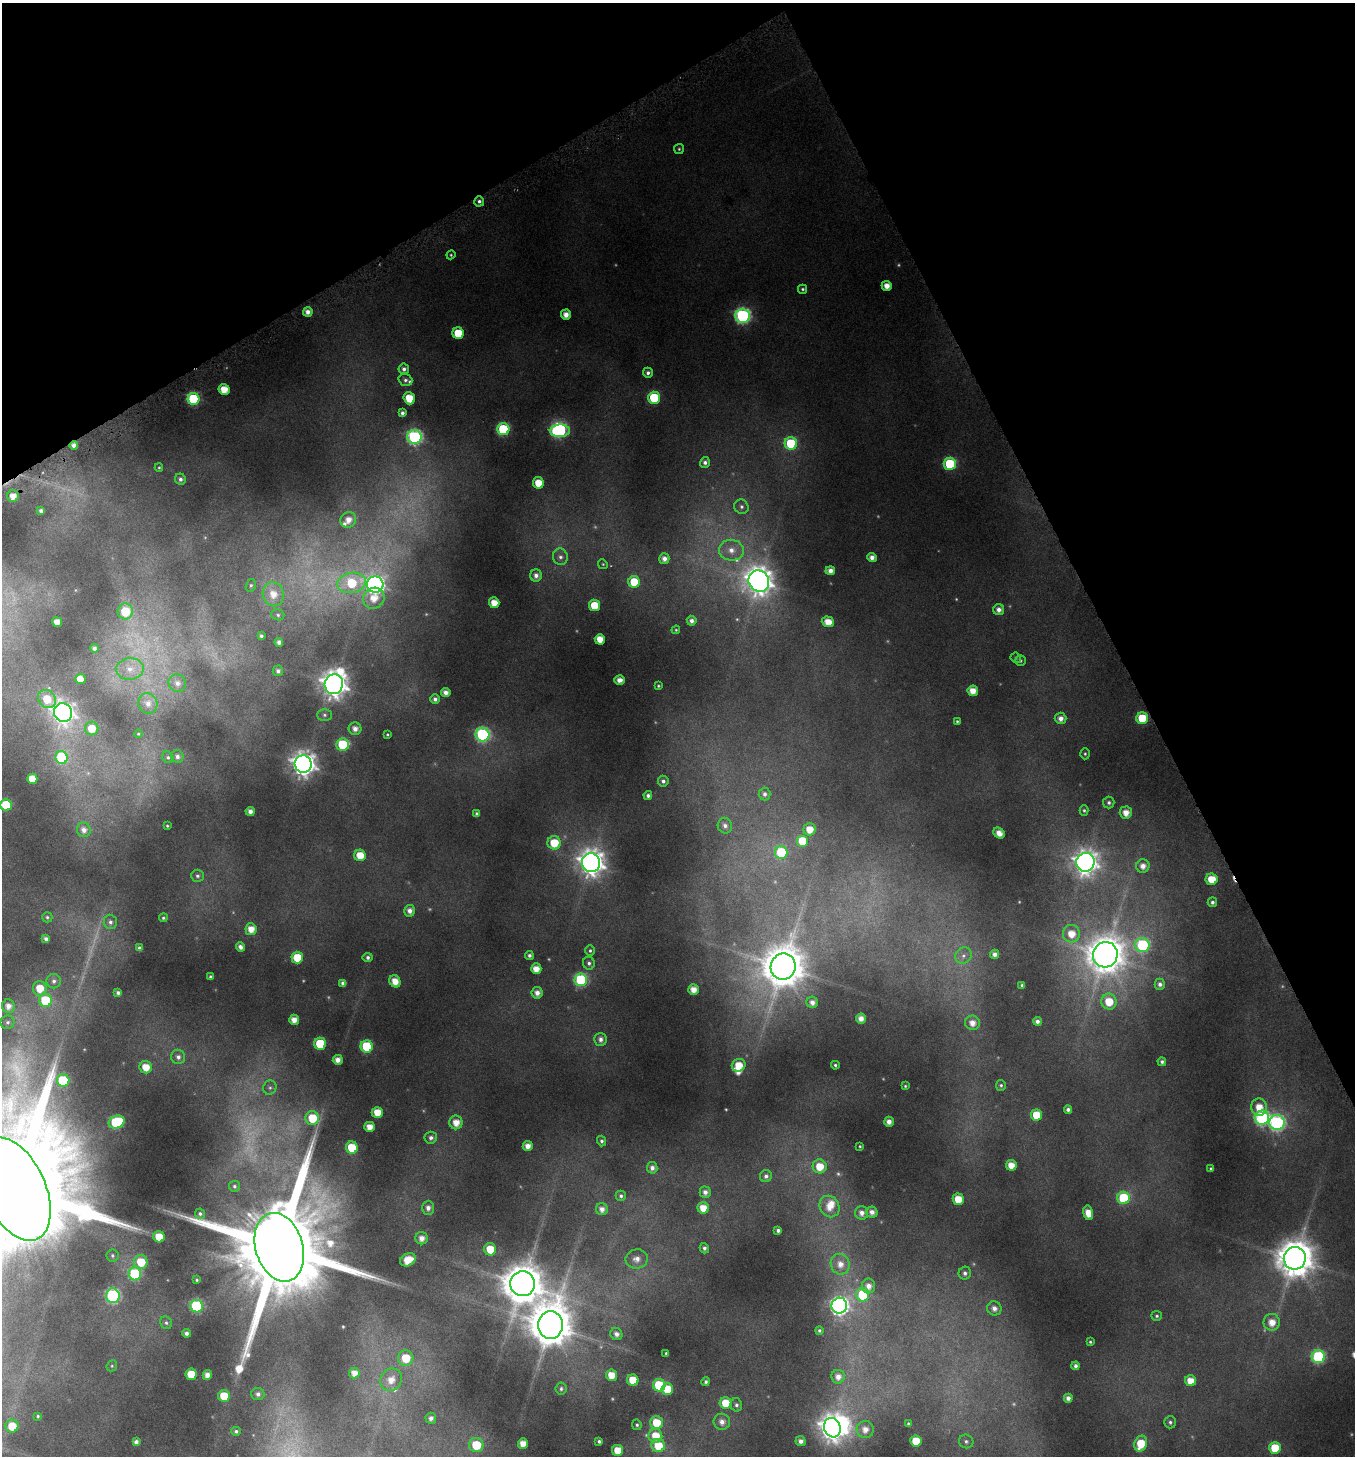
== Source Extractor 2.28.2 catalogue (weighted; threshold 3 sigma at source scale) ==
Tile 3 of 4 x 4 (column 3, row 1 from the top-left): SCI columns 2899-4251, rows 4367-5820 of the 5721 x 5858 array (HDU 1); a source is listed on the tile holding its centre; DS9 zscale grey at full resolution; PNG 1357 x 1458 px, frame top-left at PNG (2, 3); each listed source drawn as its Kron ellipse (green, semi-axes under 4 px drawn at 4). Shown black and unused: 26% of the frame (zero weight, under 4 of 8 exposures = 2% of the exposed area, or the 3 px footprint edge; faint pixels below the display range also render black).
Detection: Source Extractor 2.28.2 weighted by HDU 2 'WHT'; one run over the whole footprint, this tile lists its part. Background 0.0959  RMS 0.01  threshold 0.0408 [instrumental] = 3 sigma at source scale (4.09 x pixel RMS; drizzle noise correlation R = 1.36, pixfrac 0.8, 0.0396/0.0396 arcsec/px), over >= 5 px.
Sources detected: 309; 26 too faint to see at this stretch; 2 inside a brighter object's white glare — neither listed nor drawn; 5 inside a brighter listed object's ellipse — not listed separately; the other 276 listed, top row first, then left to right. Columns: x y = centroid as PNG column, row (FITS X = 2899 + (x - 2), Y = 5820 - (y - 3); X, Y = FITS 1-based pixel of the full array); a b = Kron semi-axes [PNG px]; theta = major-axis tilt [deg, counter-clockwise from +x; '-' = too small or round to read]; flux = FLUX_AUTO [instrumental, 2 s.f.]
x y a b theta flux
679 149 5 5 - 1.3
479 201 5 5 - 2.4
451 255 4 4 - 1.1
887 286 5 5 - 9.3
803 289 4 4 - 1.6
308 312 5 4 - 5.9
566 315 5 5 - 7.9
743 316 7 7 - 220
458 333 5 5 - 29
404 369 5 5 - 3.3
648 373 5 5 - 3
405 380 7 5 -18 2.4
224 389 5 5 - 15
409 398 6 5 - 18
654 398 6 6 - 52
193 399 6 6 - 84
402 413 4 4 - 3
503 429 6 6 - 86
560 431 10 6 1 130
414 437 7 7 - 200
791 443 6 6 - 62
74 445 4 4 - 6.2
705 462 5 5 - 3.1
950 464 6 6 - 62
159 468 4 3 - 1
180 479 6 5 - 3.1
538 483 6 5 - 18
13 496 6 5 - 9
741 507 7 7 - 3.2
41 511 4 4 - 3.6
348 520 8 7 - 8.8
731 550 12 10 -7 11
560 557 8 7 - 3.8
872 558 5 4 - 6
664 559 5 5 - 5.8
603 564 5 4 - 1.1
830 571 4 4 - 6
536 575 6 6 - 4.8
759 581 11 10 - 1100
634 582 6 5 - 26
352 583 14 10 9 36
251 585 6 5 - 1.7
375 585 8 8 - 330
273 594 12 10 -71 14
374 598 11 10 - 14
494 603 5 5 - 13
594 605 5 5 - 24
999 610 5 5 - 5.4
125 611 8 7 - 32
278 615 7 5 -17 1.9
692 621 5 5 - 3.9
57 622 5 4 - 8.3
828 622 6 5 - 12
676 630 4 4 - 0.95
261 636 4 3 - 2.2
600 639 5 5 - 14
279 642 4 4 - 3.9
94 648 4 4 - 2.9
1016 658 5 5 - 1.5
1020 661 5 5 - 1.5
130 669 14 11 4 12
278 671 5 5 - 3.3
80 679 5 5 - 11
620 680 5 4 - 6.4
177 683 9 8 - 5.6
334 684 10 9 - 1000
658 686 4 4 - 1.1
973 691 5 5 - 12
446 693 5 4 - 5.8
47 699 10 8 -48 21
435 699 4 4 - 3.1
148 703 10 9 - 7.8
63 712 9 9 - 580
324 715 7 6 - 2.2
1061 718 6 5 - 6
1142 718 6 6 - 41
957 721 4 3 - 1.1
92 728 7 6 - 15
355 729 6 6 - 5.7
138 734 4 3 - 0.89
387 734 3 3 - 1
482 735 7 7 - 160
343 744 6 6 - 52
1085 754 5 4 - 1.4
177 756 6 6 - 3.4
62 757 6 6 - 70
168 757 6 5 - 1.7
303 764 8 8 - 800
32 779 5 5 - 16
663 781 5 5 - 2.9
765 794 6 6 - 3
648 795 4 4 - 2.7
1109 802 6 5 - 2.3
6 805 6 5 - 46
1084 810 5 4 - 1.5
250 811 4 4 - 5.5
1126 812 6 6 - 9.7
477 814 4 3 - 1.9
167 826 3 3 - 1
725 826 8 7 - 4.2
809 829 6 6 - 13
84 830 7 7 - 5.6
999 833 6 5 - 8.6
802 841 6 6 - 27
554 843 7 6 - 25
781 852 6 6 - 54
360 855 6 5 - 17
1085 862 9 9 - 780
591 863 9 9 - 960
1143 866 7 6 - 7.4
197 876 6 6 - 2.2
1212 879 6 5 - 17
1212 902 5 5 - 2.8
410 911 6 5 - 5.4
47 917 5 5 - 1.5
163 918 4 4 - 1.4
110 922 7 6 - 3.3
251 929 6 5 - 11
1071 934 9 8 - 15
46 939 4 4 - 3.4
1142 945 7 7 - 94
240 947 5 4 - 4
139 948 4 4 - 2.5
590 951 5 4 - 1.8
995 954 4 4 - 4.3
529 955 4 4 - 2.4
1105 955 13 12 - 2100
963 956 8 7 - 4.3
368 957 5 5 - 2.7
297 958 6 6 - 26
589 963 6 6 - 2.6
783 966 13 12 - 3000
536 969 5 5 - 11
210 977 3 3 - 1.4
581 980 6 6 - 95
54 981 7 7 - 3.1
395 981 6 5 - 12
343 983 4 4 - 3.7
1160 984 5 5 - 3.5
1022 985 4 3 - 1.9
40 988 7 7 - 16
693 990 5 5 - 10
118 993 4 4 - 2.7
537 993 5 5 - 6.4
46 1000 6 6 - 48
812 1002 6 5 - 5.5
1109 1002 8 7 - 21
8 1006 7 6 - 6.6
861 1018 5 5 - 7
294 1020 5 5 - 9.4
1037 1021 4 4 - 4
8 1022 7 6 - 2.5
972 1023 7 7 - 8.5
601 1039 6 6 - 4.1
320 1044 6 6 - 49
367 1046 6 6 - 57
178 1057 7 7 - 4.1
338 1060 5 5 - 7
1162 1062 4 4 - 2.2
739 1065 7 6 - 16
835 1065 4 4 - 1.7
146 1067 6 6 - 15
63 1081 6 6 - 67
1001 1085 5 5 - 1.7
905 1086 4 4 - 1.1
270 1088 7 6 - 2.5
1259 1107 8 8 - 13
1068 1110 4 4 - 3.2
377 1112 5 5 - 16
1036 1115 5 5 - 24
312 1118 7 7 - 28
1262 1118 7 7 - 170
117 1122 8 6 24 73
456 1122 7 6 - 12
889 1122 5 4 - 6.1
1277 1123 7 7 - 200
369 1127 5 5 - 9.8
431 1138 6 6 - 3.4
602 1141 5 4 - 2.1
528 1146 5 5 - 7.8
860 1146 3 3 - 0.88
352 1148 6 6 - 30
1011 1165 5 5 - 12
820 1166 7 7 - 17
652 1168 6 5 - 4.2
1211 1169 3 3 - 1.2
766 1176 6 6 - 3
234 1186 5 5 - 1.9
15 1189 55 30 -66 54000
705 1192 6 5 - 4.4
621 1196 5 5 - 2.3
1123 1198 6 6 - 59
958 1199 5 5 - 19
829 1206 11 9 -60 13
428 1208 7 6 - 5.1
703 1208 6 5 - 14
602 1209 6 6 - 6.1
872 1212 5 5 - 5.2
862 1213 7 6 - 5.8
1088 1213 7 5 -78 11
200 1214 5 5 - 2.1
778 1230 4 4 - 2.6
159 1237 6 5 - 19
422 1238 6 6 - 6.7
279 1247 35 23 -73 29000
704 1248 5 4 - 2.8
490 1249 6 6 - 19
112 1255 6 6 - 2.1
1295 1258 11 11 - 2500
637 1259 11 9 9 8
408 1260 8 6 31 18
141 1262 7 7 - 23
840 1264 10 9 - 10
965 1273 6 6 - 3
135 1274 6 6 - 93
197 1280 4 3 - 1.2
522 1284 12 12 - 3000
868 1286 7 6 - 6.8
863 1295 7 6 - 41
113 1296 7 7 - 160
197 1306 6 6 - 120
839 1306 8 8 - 350
994 1308 7 7 - 5.6
1157 1316 5 5 - 1.6
1272 1322 8 8 - 12
166 1323 7 5 -56 2.1
551 1325 14 12 86 3500
819 1330 4 4 - 1.7
186 1333 4 4 - 3.6
616 1334 6 5 - 4.6
1090 1342 4 3 - 1.2
666 1353 3 3 - 1.2
1318 1357 6 6 - 110
406 1358 8 7 - 25
112 1366 6 5 - 1.3
1075 1366 4 4 - 2.9
354 1373 5 5 - 7.5
191 1374 6 5 - 25
207 1375 5 4 - 6.9
611 1375 5 5 - 13
838 1377 7 6 - 6.6
391 1380 12 10 51 13
633 1380 6 5 - 23
1191 1381 5 5 - 13
706 1382 4 4 - 2
659 1385 6 6 - 57
561 1389 6 5 - 2
667 1389 6 6 - 26
258 1394 6 6 - 3.8
224 1396 6 6 - 26
1068 1398 4 4 - 4.7
726 1403 6 6 - 23
736 1405 6 5 - 2.6
38 1416 4 4 - 1.3
431 1418 5 5 - 4.4
722 1422 8 8 - 6.4
1170 1422 6 6 - 2.3
656 1423 6 6 - 24
908 1423 3 3 - 0.95
637 1425 5 4 - 1.6
12 1426 6 6 - 19
832 1428 10 8 -71 900
865 1429 8 8 - 8.7
236 1431 5 4 - 2.1
655 1436 7 7 - 19
599 1441 4 3 - 2.2
801 1441 5 5 - 5
916 1441 5 5 - 22
966 1441 7 6 - 2.7
136 1442 4 4 - 3.8
523 1444 5 5 - 12
1141 1444 8 6 69 26
476 1445 7 7 - 32
658 1446 6 6 - 25
1275 1448 6 5 - 29
618 1450 5 5 - 19
Overlapping masked pixels (flux is a lower limit): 1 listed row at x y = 74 445
Isophote crosses this tile's border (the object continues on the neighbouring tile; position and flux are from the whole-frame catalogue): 1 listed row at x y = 15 1189